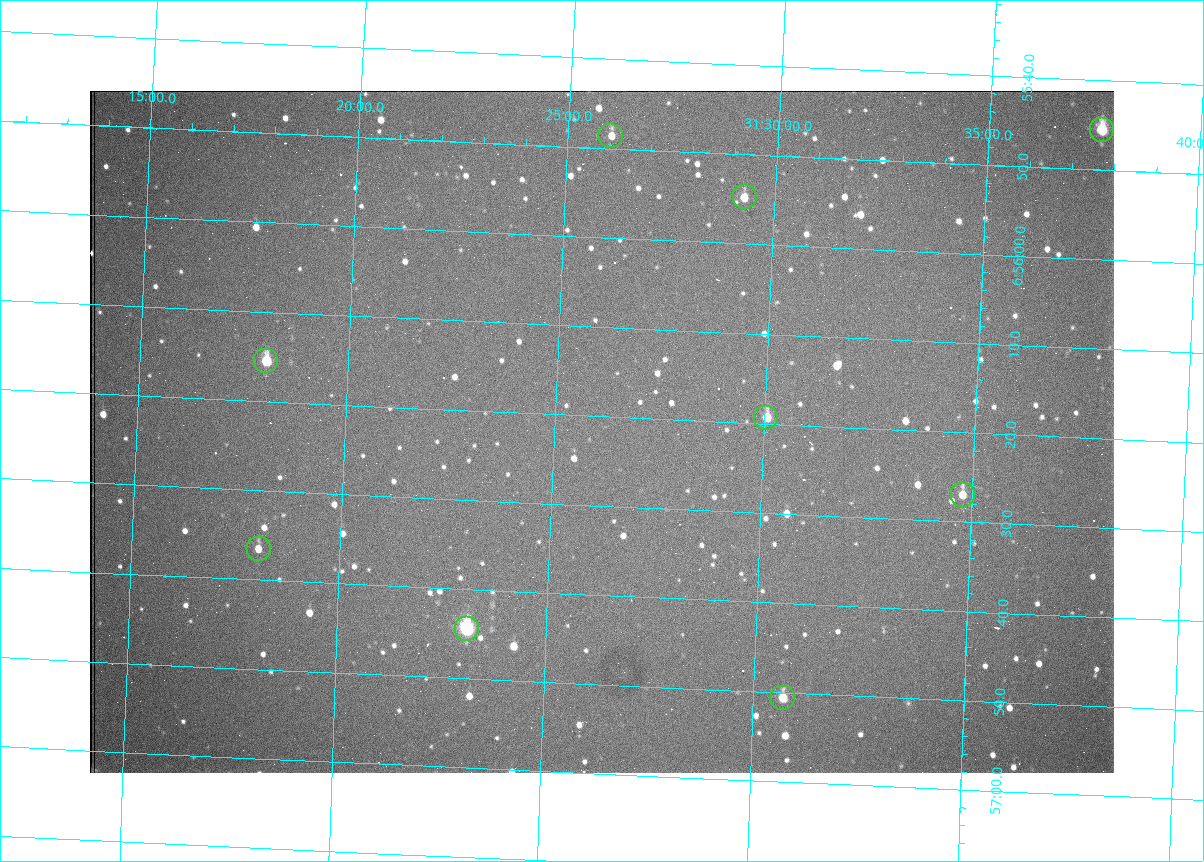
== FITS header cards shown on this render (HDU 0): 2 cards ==
NAXIS1  =                 1024 /fastest changing axis
NAXIS2  =                  682 /next to fastest changing axis

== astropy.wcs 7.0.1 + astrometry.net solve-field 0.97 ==
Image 1024 x 682 px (HDU 0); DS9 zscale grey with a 90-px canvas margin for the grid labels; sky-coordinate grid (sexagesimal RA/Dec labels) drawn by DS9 from the SOLVED WCS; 9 Tycho-2 reference stars matched to detected sources circled (green)
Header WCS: RA---TAN/DEC--TAN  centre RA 06:56:22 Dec +31:26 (104.09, +31.44 deg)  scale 1.43 arcsec/px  FOV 24.5' x 16.3'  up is -93 deg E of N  parity flipped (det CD > 0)
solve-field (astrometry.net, Tycho-2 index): VERIFIED the header's WCS against the Tycho-2 star catalogue (9 matches, 0 conflicts) and refined it, rather than solving blind
Solved WCS: RA---TAN-SIP/DEC--TAN-SIP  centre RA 06:56:22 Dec +31:26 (104.09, +31.44 deg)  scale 1.43 arcsec/px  FOV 24.4' x 16.3'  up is -93 deg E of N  parity flipped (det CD > 0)
The solver's refit moves the header's centre by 1.8 arcsec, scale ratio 0.9975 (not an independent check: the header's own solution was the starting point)
Tycho-2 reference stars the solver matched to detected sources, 9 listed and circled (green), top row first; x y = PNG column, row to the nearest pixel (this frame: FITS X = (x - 90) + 1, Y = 682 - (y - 91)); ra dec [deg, ICRS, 3 dp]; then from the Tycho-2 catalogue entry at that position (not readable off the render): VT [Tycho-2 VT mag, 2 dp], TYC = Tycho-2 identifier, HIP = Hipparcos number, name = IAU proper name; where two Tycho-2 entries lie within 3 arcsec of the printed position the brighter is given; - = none
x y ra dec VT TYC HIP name
1102 130 103.940 +31.628 9.24 2437-728-1 - -
611 136 103.952 +31.434 11.53 2437-424-1 - -
745 197 103.978 +31.488 11.51 2437-421-1 - -
266 361 104.065 +31.301 9.89 2437-425-1 - -
766 418 104.081 +31.501 10.83 2437-37-1 - -
963 495 104.112 +31.580 11.47 2437-71-1 - -
259 549 104.152 +31.301 11.67 2437-646-1 - -
467 629 104.185 +31.385 8.52 2437-370-1 33393 -
783 698 104.211 +31.512 11.03 2437-937-1 - -